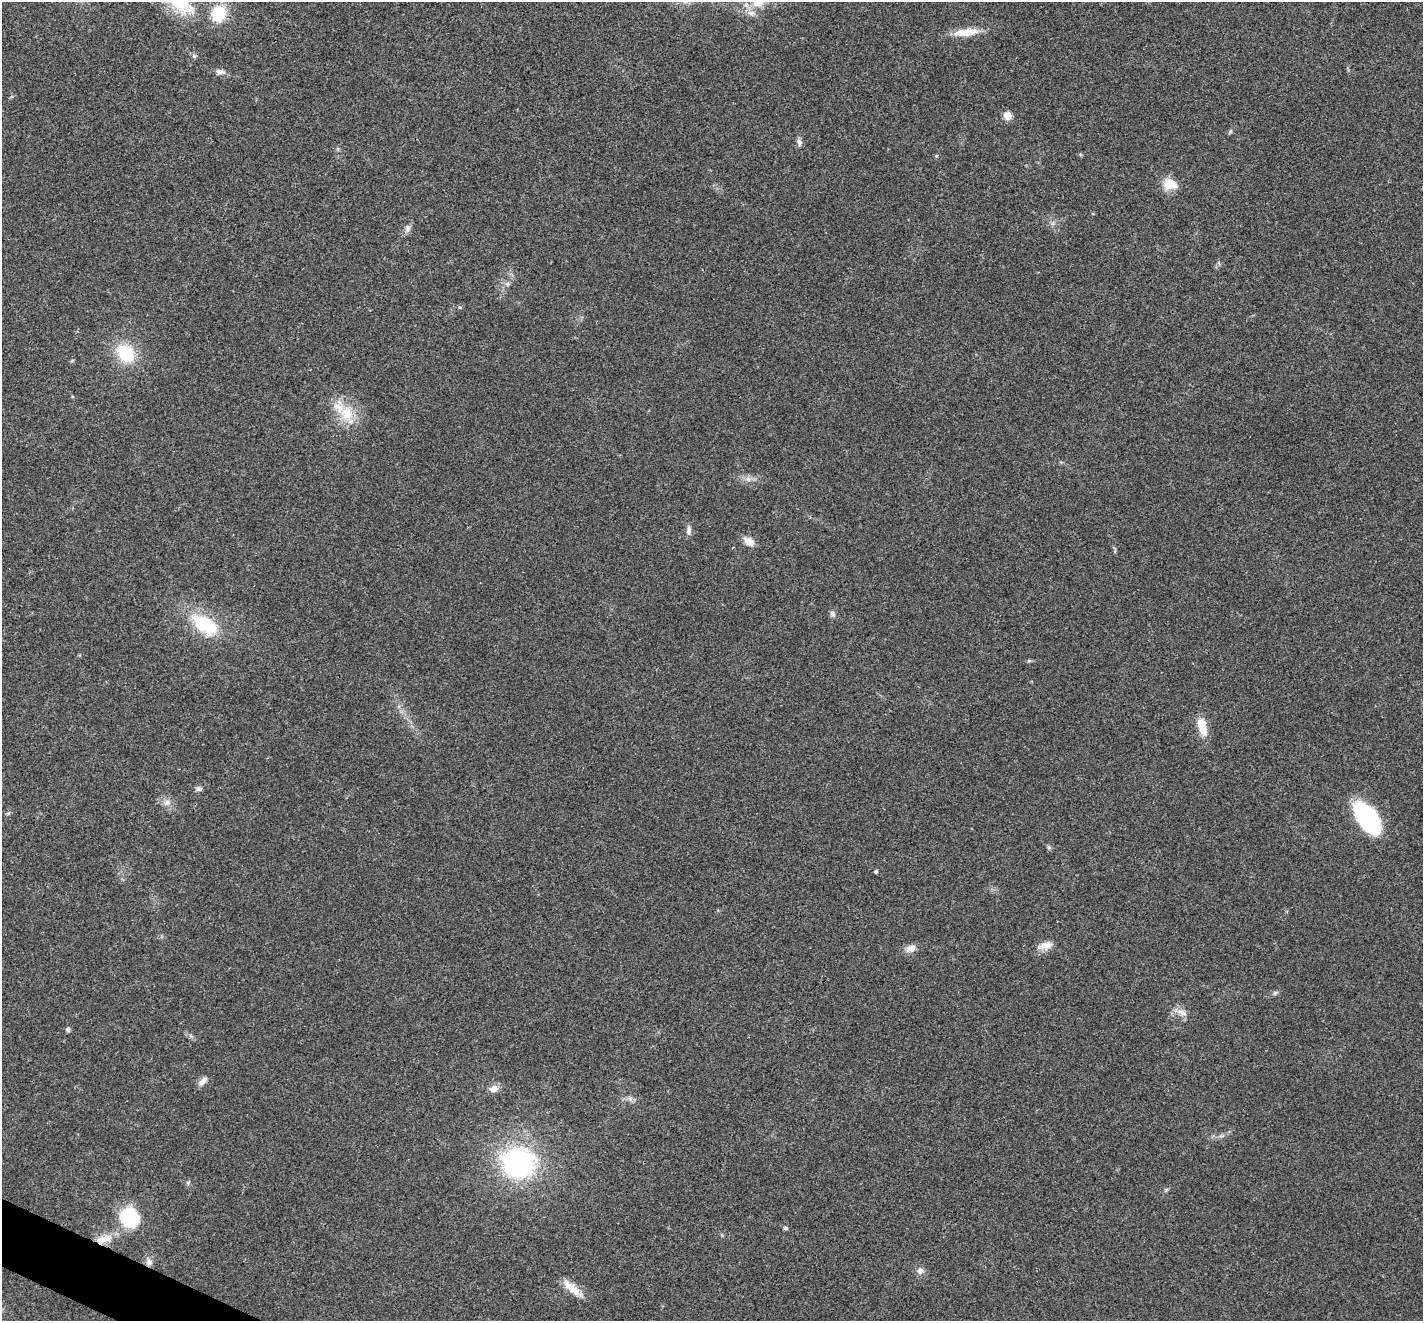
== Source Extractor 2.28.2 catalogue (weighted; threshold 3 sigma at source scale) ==
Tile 7 of 4 x 4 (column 3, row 2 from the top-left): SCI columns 2846-4266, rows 2784-4102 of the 5693 x 5703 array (HDU 1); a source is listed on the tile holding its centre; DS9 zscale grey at full resolution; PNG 1425 x 1323 px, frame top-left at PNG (2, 2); no overlay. Shown black and unused: <1% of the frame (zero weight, under 3 of 4 exposures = <1% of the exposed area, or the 3 px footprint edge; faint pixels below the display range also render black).
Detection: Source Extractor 2.28.2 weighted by HDU 2 'WHT'; one run over the whole footprint, this tile lists its part. Background 0.0217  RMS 0.0043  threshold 0.0195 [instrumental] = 3 sigma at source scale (4.5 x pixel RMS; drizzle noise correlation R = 1.50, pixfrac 1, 0.05/0.05 arcsec/px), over >= 5 px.
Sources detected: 49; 2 inside a brighter listed object's ellipse — not listed separately; the other 47 listed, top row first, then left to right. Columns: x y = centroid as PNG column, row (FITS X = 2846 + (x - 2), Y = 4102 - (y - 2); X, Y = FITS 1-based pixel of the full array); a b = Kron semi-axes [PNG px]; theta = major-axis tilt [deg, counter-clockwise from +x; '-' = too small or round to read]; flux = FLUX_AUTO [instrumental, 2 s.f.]
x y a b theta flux
179 2 49 21 -39 23
759 3 20 11 19 6.5
219 13 16 15 - 16
965 32 33 9 6 8
194 56 6 6 - 0.88
220 72 14 7 -9 2.1
1008 116 10 9 - 3.2
1230 131 6 4 89 0.63
799 142 10 7 -75 1.6
338 149 6 4 -90 0.62
936 156 5 4 - 0.52
1170 184 18 13 -14 6.7
407 228 11 7 85 1.8
507 284 6 6 - 1.1
459 307 5 4 - 0.59
125 353 19 14 -49 22
72 360 6 4 4 0.49
347 414 31 17 -68 13
748 479 8 6 -45 1.6
689 530 13 6 85 1.7
749 542 13 9 -35 4.1
832 614 8 7 - 1.2
205 624 35 19 -35 25
1029 661 7 4 0 0.62
1202 726 23 10 -74 8
199 789 9 7 12 1.3
167 803 10 9 - 2.5
8 813 7 4 36 0.62
1367 818 35 17 -56 49
1049 847 6 5 - 0.81
876 871 4 4 - 0.77
1045 945 19 9 14 4.2
911 948 15 9 22 3
1275 993 7 5 45 0.89
1182 1012 15 7 -24 2.9
68 1030 5 4 - 1.4
203 1081 14 7 49 2.5
494 1089 12 9 19 3
630 1099 8 6 -69 1.4
518 1163 32 28 -10 78
188 1183 5 5 - 0.73
129 1218 16 14 -53 36
785 1228 6 5 - 0.77
104 1239 26 10 16 7.7
149 1262 10 8 87 2.3
920 1271 9 8 - 2
572 1288 31 9 -41 6.5
Overlapping masked pixels (flux is a lower limit): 2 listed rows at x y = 104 1239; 149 1262
Isophote crosses this tile's border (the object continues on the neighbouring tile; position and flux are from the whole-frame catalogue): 2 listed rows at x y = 179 2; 759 3